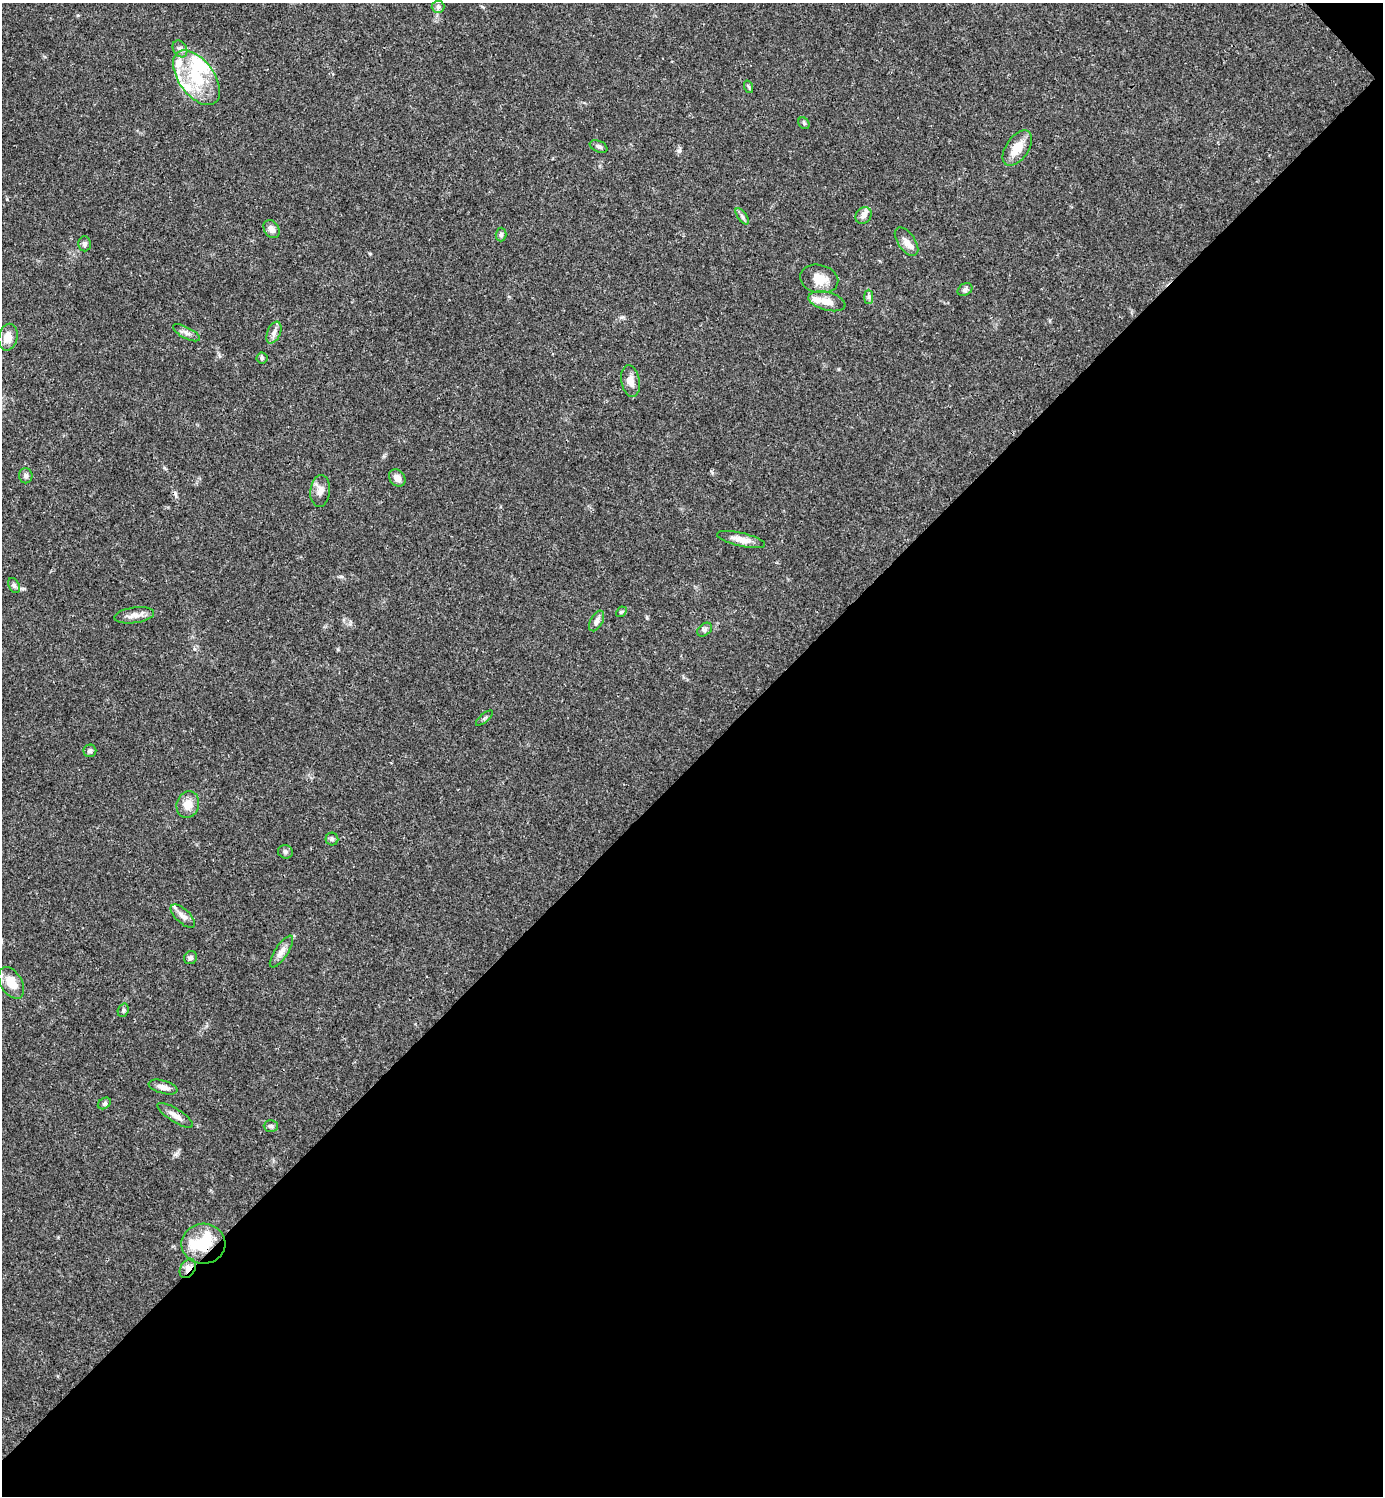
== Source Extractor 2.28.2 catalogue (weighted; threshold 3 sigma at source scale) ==
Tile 12 of 4 x 4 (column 4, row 3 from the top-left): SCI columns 4443-5823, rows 1496-2989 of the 5981 x 5981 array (HDU 1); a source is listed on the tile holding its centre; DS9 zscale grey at full resolution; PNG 1385 x 1498 px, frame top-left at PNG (2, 3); each listed source drawn as its Kron ellipse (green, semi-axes under 4 px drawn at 4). Shown black and unused: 49% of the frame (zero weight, under 3 of 4 exposures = <1% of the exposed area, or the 3 px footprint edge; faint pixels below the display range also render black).
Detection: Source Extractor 2.28.2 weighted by HDU 2 'WHT'; one run over the whole footprint, this tile lists its part. Background 0.0389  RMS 0.0027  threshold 0.0121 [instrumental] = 3 sigma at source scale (4.5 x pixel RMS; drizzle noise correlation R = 1.50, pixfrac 1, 0.05/0.05 arcsec/px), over >= 5 px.
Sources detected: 55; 3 inside a brighter object's white glare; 1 cosmic-ray / hot-pixel residue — neither listed nor drawn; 4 inside a brighter listed object's ellipse — not listed separately; the other 47 listed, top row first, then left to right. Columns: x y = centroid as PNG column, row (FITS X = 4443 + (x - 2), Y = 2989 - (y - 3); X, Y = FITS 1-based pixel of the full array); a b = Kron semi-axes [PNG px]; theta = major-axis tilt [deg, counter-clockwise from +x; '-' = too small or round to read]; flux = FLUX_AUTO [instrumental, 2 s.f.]
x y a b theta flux
438 7 6 6 - 0.66
180 49 9 6 -58 0.98
196 78 31 17 -54 12
749 87 6 3 -70 0.36
804 123 6 5 - 0.45
599 146 9 5 -23 0.68
1017 148 20 11 55 4.7
742 216 9 4 -55 0.65
863 216 9 7 47 1.2
272 229 9 7 -57 1.4
501 235 7 5 88 0.61
906 242 16 8 -54 2.1
85 244 7 6 - 0.76
819 279 19 14 -12 4.2
965 290 8 6 31 0.69
869 297 7 4 -90 0.58
827 301 19 9 -15 2.6
186 333 15 5 -27 1.2
274 333 11 6 67 1.3
8 337 13 9 77 3.1
262 358 5 5 - 0.48
630 381 16 9 -80 2.2
26 476 7 7 - 0.83
397 478 9 7 -51 1.8
320 491 16 10 83 2
741 539 24 6 -13 2.6
14 585 8 5 -63 0.65
621 612 6 4 42 0.39
134 615 20 7 8 2
597 621 11 6 61 1.2
705 630 8 6 39 0.76
484 718 10 3 41 0.4
90 751 6 6 - 0.59
188 805 14 11 73 3
332 839 6 6 - 0.58
285 852 7 6 - 0.6
183 916 15 7 -43 1.6
281 952 18 6 57 1.6
191 958 7 6 - 0.72
11 983 17 10 -59 4.4
123 1010 7 5 70 0.47
163 1087 15 6 -16 1.7
104 1103 7 5 34 0.5
175 1115 20 6 -32 1.8
271 1126 7 5 0 0.6
203 1244 22 20 3 8.7
188 1268 10 7 59 1.6
Overlapping masked pixels (flux is a lower limit): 2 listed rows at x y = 203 1244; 188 1268
Unlisted compact peaks at least as high as the median listed source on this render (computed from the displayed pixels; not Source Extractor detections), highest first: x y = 679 151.